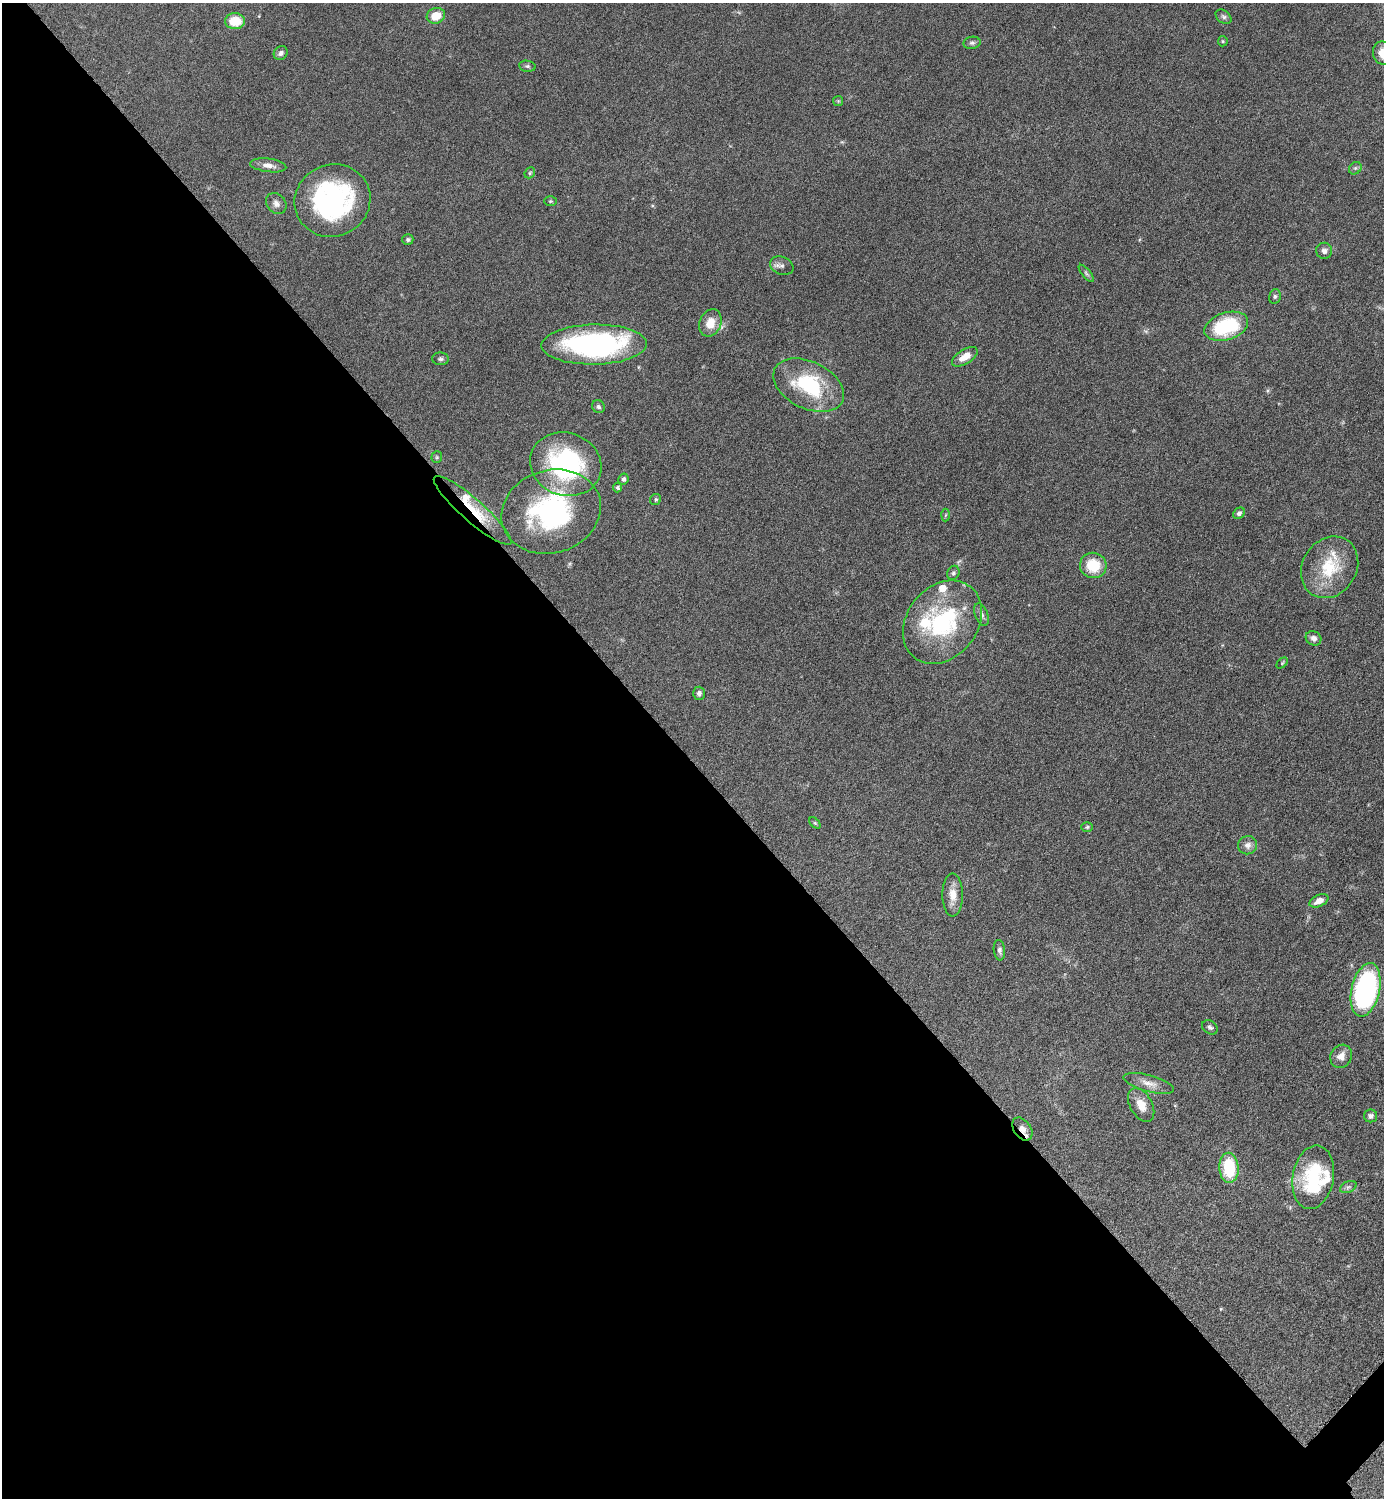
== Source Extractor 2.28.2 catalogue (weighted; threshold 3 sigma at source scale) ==
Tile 9 of 4 x 4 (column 1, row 3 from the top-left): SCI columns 308-1689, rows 1503-2998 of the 6002 x 6002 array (HDU 1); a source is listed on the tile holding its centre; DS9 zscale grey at full resolution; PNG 1386 x 1500 px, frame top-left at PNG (2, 3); each listed source drawn as its Kron ellipse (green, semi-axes under 4 px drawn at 4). Shown black and unused: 50% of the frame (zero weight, under 6 of 12 exposures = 1% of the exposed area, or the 3 px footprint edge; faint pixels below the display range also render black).
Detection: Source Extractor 2.28.2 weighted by HDU 2 'WHT'; one run over the whole footprint, this tile lists its part. Background 0.087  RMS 0.0038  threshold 0.0156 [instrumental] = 3 sigma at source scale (4.09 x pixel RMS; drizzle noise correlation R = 1.36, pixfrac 0.8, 0.05/0.05 arcsec/px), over >= 5 px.
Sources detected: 66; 1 inside a brighter object's white glare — neither listed nor drawn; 5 inside a brighter listed object's ellipse — not listed separately; the other 60 listed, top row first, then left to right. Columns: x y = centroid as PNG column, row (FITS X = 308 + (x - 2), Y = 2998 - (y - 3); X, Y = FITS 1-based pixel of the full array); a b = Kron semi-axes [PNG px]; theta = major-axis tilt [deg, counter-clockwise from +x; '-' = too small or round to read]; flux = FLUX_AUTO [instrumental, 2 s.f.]
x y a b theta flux
436 16 9 7 17 6
1224 17 9 6 -39 0.95
235 21 10 8 0 7.4
1223 41 5 5 - 0.46
972 43 8 6 8 0.9
281 53 7 6 - 1.2
1382 53 12 9 -79 4.2
527 66 8 5 -9 0.69
838 101 5 5 - 0.42
268 165 18 6 -7 2.6
1355 168 7 5 45 0.78
530 173 6 5 - 0.5
332 200 38 36 25 64
550 201 6 5 - 0.5
276 203 11 9 -49 1.8
408 239 5 5 - 0.65
1324 251 8 8 - 1.4
782 266 12 9 -22 1.6
1086 273 10 4 -50 0.88
1275 296 7 5 77 0.76
710 323 14 11 68 5.3
1226 326 22 13 17 25
594 345 53 20 1 81
965 357 14 7 32 4.1
441 359 8 6 -1 0.89
809 385 37 23 -26 27
598 407 7 6 - 0.8
437 457 6 5 - 0.57
566 464 36 31 -19 55
623 479 5 5 - 1.1
618 488 5 4 - 0.83
656 499 6 5 - 0.66
473 510 50 11 -41 14
551 512 50 41 17 60
1239 513 6 5 - 1.1
945 515 6 4 87 0.49
1093 565 13 12 - 10
1330 567 32 27 57 17
953 573 7 6 - 0.83
982 614 11 6 -71 1.4
942 622 45 35 52 38
1313 638 8 7 - 1.9
1282 663 6 4 46 0.47
699 693 6 6 - 1
815 823 7 4 -44 0.5
1087 827 6 5 - 0.57
1247 845 9 9 - 2
953 895 21 10 -89 4.8
1319 901 10 5 26 3
999 950 10 5 -83 1.3
1366 990 27 14 77 86
1210 1027 8 6 -39 0.96
1341 1056 12 10 61 3
1149 1083 26 8 -15 3.5
1141 1105 18 11 -61 4.5
1370 1116 6 6 - 1.3
1022 1129 13 8 -54 2.5
1229 1168 15 9 -87 17
1313 1177 32 20 80 24
1348 1187 9 5 24 1
Overlapping masked pixels (flux is a lower limit): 2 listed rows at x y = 473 510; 1022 1129
Isophote crosses this tile's border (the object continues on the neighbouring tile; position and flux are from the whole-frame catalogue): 1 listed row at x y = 1382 53